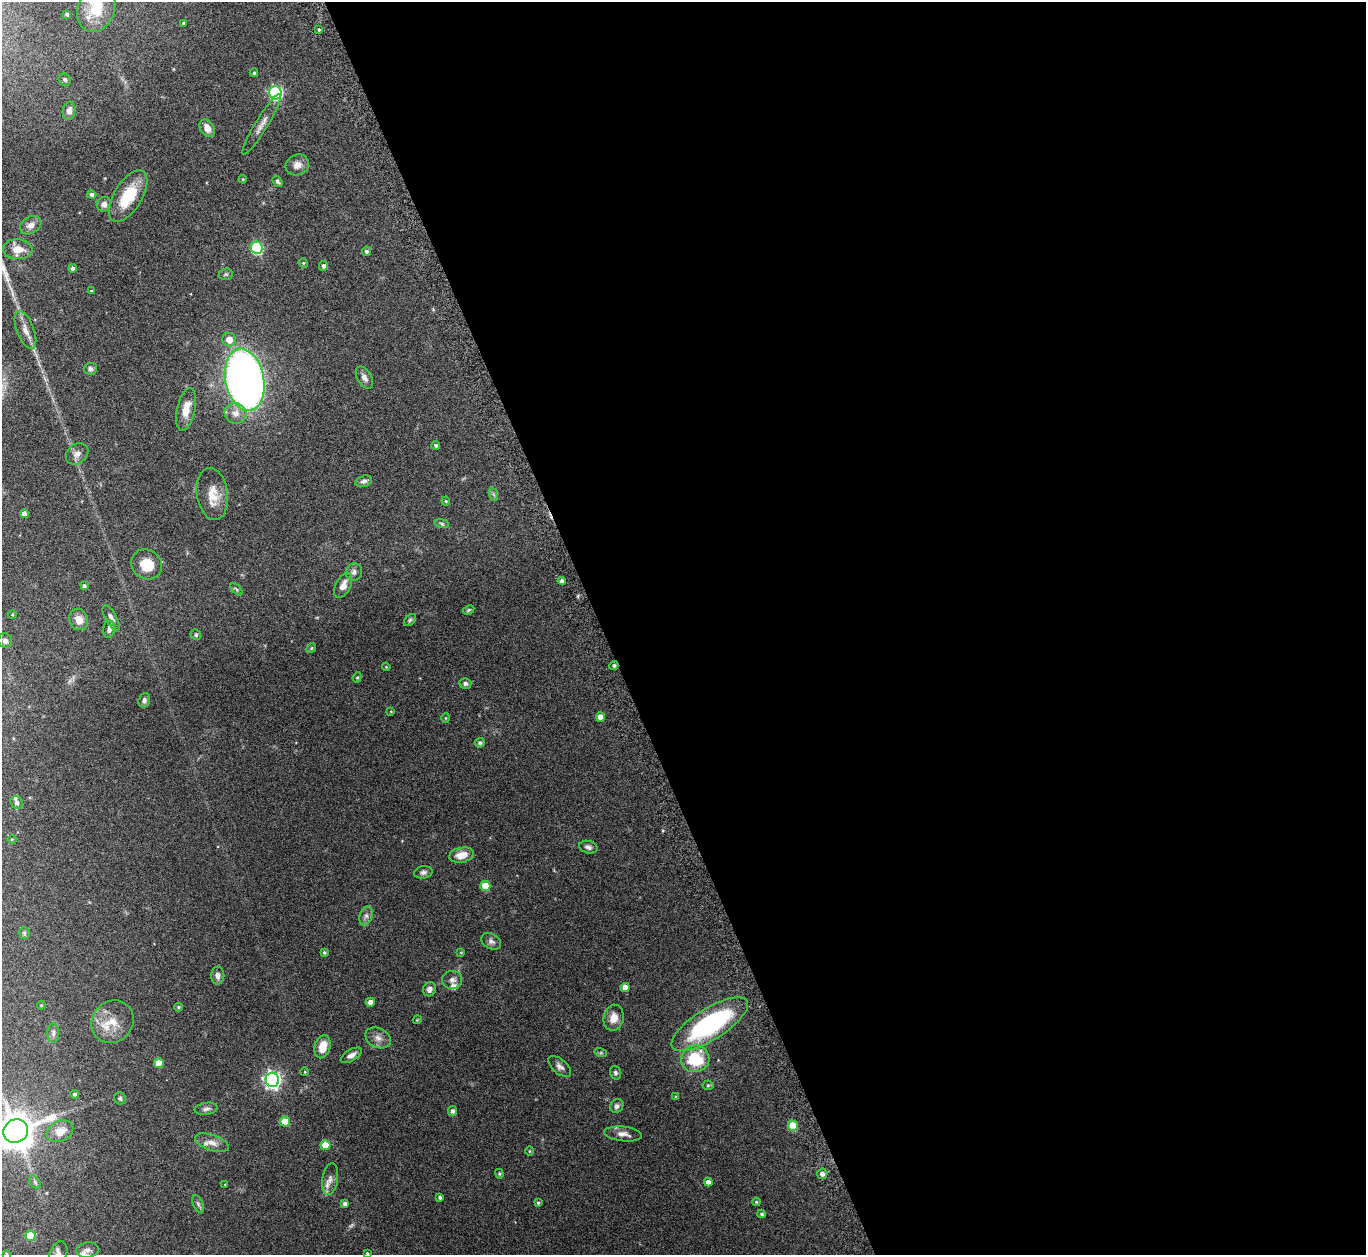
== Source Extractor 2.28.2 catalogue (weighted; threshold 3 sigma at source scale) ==
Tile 8 of 4 x 4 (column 4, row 2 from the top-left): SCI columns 4136-5499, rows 2700-3952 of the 5546 x 5534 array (HDU 1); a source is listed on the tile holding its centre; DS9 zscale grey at full resolution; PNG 1368 x 1257 px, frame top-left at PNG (2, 2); each listed source drawn as its Kron ellipse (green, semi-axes under 4 px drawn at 4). Shown black and unused: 56% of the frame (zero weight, under 8 of 15 exposures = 4% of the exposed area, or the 3 px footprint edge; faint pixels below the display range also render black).
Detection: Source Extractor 2.28.2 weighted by HDU 2 'WHT'; one run over the whole footprint, this tile lists its part. Background 0.0793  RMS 0.0027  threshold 0.011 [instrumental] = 3 sigma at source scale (4.09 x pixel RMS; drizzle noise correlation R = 1.36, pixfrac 0.8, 0.05/0.05 arcsec/px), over >= 5 px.
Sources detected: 133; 1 too faint to see at this stretch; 1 inside a brighter object's white glare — neither listed nor drawn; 2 inside a brighter listed object's ellipse — not listed separately; the other 129 listed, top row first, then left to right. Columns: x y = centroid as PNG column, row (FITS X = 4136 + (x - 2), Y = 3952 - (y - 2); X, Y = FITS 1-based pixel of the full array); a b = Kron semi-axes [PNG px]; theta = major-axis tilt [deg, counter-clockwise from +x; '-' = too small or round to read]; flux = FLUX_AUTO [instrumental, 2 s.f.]
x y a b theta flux
96 9 24 18 69 6.3
67 14 4 3 - 0.45
183 23 4 3 - 0.27
319 30 3 2 - 0.29
254 73 4 3 - 0.32
65 80 6 5 - 0.42
276 93 6 6 - 40
69 111 9 6 79 1.3
262 124 35 6 59 2
207 128 9 6 -58 2.2
297 165 12 10 28 1.6
243 179 4 3 - 0.22
278 181 6 4 -55 0.59
92 195 4 4 - 0.67
128 196 29 14 59 8.6
104 204 7 7 - 1
31 225 11 8 32 1.4
257 248 6 6 - 25
18 249 15 10 -3 2.7
366 251 5 4 - 0.49
303 263 5 4 - 0.27
324 266 5 4 - 0.69
73 268 4 4 - 0.85
226 274 7 6 - 0.43
91 291 3 3 - 0.18
25 330 20 8 -69 2
229 340 7 6 - 2.1
91 369 6 6 - 0.59
364 377 12 7 -60 1.2
245 380 31 19 -79 170
186 409 22 9 78 3.4
236 413 11 10 - 2.1
436 445 4 4 - 0.45
77 454 12 9 40 1.4
364 481 8 5 15 0.7
212 494 26 15 -82 4.3
493 494 7 4 -70 0.41
446 501 4 4 - 0.26
24 514 4 4 - 1.2
442 523 7 3 -9 0.34
147 564 16 14 -38 5.3
354 572 8 8 - 0.87
562 581 4 4 - 0.81
343 585 13 7 63 2
84 586 4 4 - 0.55
236 589 7 4 -46 0.32
468 610 6 4 28 0.32
12 615 4 3 - 0.19
111 618 14 5 -60 1.1
79 620 11 9 -65 2.2
410 620 7 4 45 0.41
109 629 8 5 84 0.97
196 635 5 5 - 0.43
5 641 7 7 - 0.88
311 648 5 4 - 0.25
614 665 4 4 - 0.56
386 667 4 3 - 0.23
357 677 5 4 - 0.29
465 683 6 5 - 0.56
144 700 7 5 72 0.65
391 711 4 3 - 0.2
600 717 4 4 - 1.7
445 718 5 3 - 0.2
480 743 5 4 - 0.63
17 803 7 6 - 0.62
12 839 5 3 - 0.24
588 847 9 6 -14 0.76
462 855 12 7 12 2.9
423 872 9 6 9 0.71
485 886 5 5 - 6.1
366 916 10 6 70 0.94
24 933 6 5 - 0.34
491 941 11 7 -31 0.87
324 952 4 3 - 0.35
461 952 4 3 - 0.2
218 976 9 6 90 1.1
452 980 10 9 - 1.1
625 988 4 4 - 1.8
429 989 7 6 - 0.98
370 1002 4 4 - 1.4
41 1005 4 4 - 0.24
179 1007 4 3 - 0.32
614 1018 13 10 77 2.6
417 1020 4 3 - 0.19
113 1022 22 20 47 5.1
710 1024 44 16 32 33
53 1033 9 6 90 0.77
378 1038 13 9 -26 1.6
323 1047 12 7 75 3.4
601 1053 6 4 -17 0.33
351 1055 12 5 31 1.2
695 1059 14 13 - 11
159 1063 5 5 - 3.6
560 1067 13 7 -41 1
305 1072 4 3 - 0.18
615 1073 7 5 -73 0.56
272 1080 7 6 - 83
708 1085 5 5 - 0.3
75 1094 4 4 - 0.59
676 1097 4 3 - 0.34
120 1098 6 6 - 0.5
617 1106 7 6 - 0.68
206 1109 12 6 8 0.81
452 1111 5 4 - 0.71
285 1121 5 5 - 4
793 1126 5 5 - 7.4
16 1131 12 11 - 460
60 1131 14 10 26 2.9
623 1134 19 7 -6 1.6
212 1143 18 8 -18 2
325 1145 5 5 - 4.2
529 1151 5 3 - 0.18
499 1174 5 4 - 0.27
822 1174 5 5 - 1.1
330 1179 16 8 81 1.6
35 1182 7 5 -55 0.41
708 1182 4 4 - 1.1
225 1184 3 2 - 0.14
440 1197 3 3 - 0.48
756 1202 4 4 - 0.27
538 1203 4 4 - 0.33
198 1204 9 5 -65 0.51
345 1204 4 4 - 0.82
762 1214 4 4 - 0.51
30 1236 5 5 - 6.6
87 1250 11 7 7 0.93
367 1253 4 4 - 0.26
7 1254 3 3 - 0.24
58 1254 13 8 70 1.2
Overlapping masked pixels (flux is a lower limit): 1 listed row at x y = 614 665
Isophote crosses this tile's border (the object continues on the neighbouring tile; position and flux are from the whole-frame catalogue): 4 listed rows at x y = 96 9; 16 1131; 7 1254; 58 1254